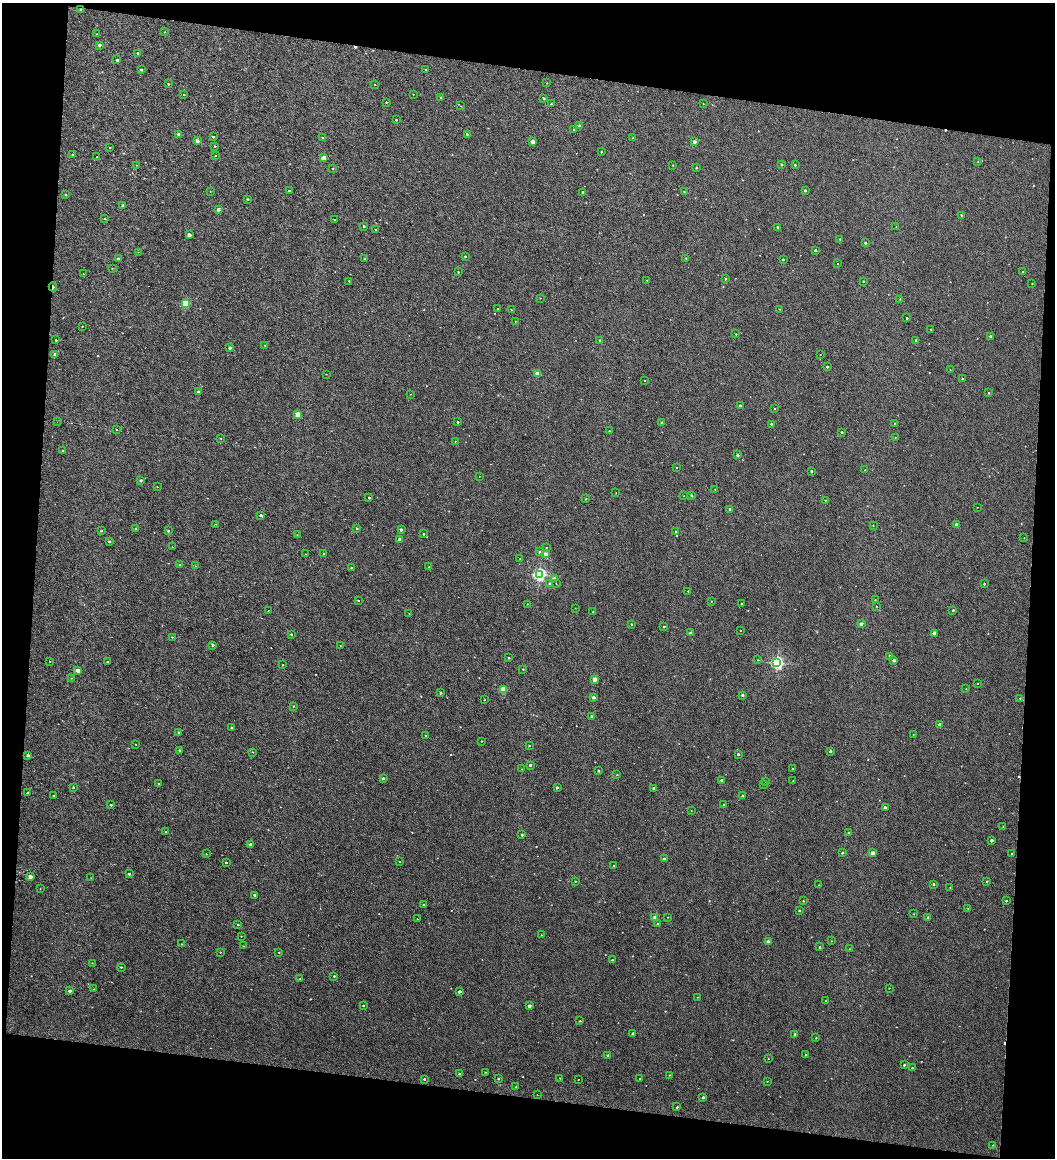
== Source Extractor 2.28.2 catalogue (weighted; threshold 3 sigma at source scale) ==
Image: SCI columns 70-2175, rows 1-2311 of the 2265 x 2311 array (HDU 1 of 3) = the unmasked area's bounding box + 8 px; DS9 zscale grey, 2 x 2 block average (1 PNG px = mean of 2 x 2 image px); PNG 1057 x 1160 px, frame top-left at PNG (2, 3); each listed source drawn as its Kron ellipse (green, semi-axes under 4 px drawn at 4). Shown black and unused: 17% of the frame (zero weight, under 2 of 3 exposures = <1% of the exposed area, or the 3 px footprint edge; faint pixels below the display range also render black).
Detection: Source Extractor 2.28.2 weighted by HDU 2 'WHT'. Background 0.0372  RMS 0.74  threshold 3.32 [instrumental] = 3 sigma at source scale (4.5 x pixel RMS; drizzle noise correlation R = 1.50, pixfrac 1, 0.05/0.05 arcsec/px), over >= 5 px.
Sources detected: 336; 5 cosmic-ray / hot-pixel residue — neither listed nor drawn; the other 331 listed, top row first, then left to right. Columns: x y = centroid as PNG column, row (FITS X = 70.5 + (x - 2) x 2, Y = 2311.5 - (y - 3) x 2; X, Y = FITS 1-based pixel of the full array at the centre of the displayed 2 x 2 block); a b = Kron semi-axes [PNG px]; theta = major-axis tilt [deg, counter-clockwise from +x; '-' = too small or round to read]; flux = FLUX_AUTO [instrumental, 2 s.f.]
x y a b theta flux
81 10 2 2 - 330
165 32 2 2 - 66
97 34 2 2 - 76
99 45 2 2 - 520
137 53 2 2 - 190
117 60 2 2 - 240
141 70 2 2 - 290
426 70 2 2 - 140
547 83 2 2 - 70
168 84 2 2 - 160
375 84 2 2 - 82
413 94 2 2 - 66
184 95 2 2 - 76
441 97 2 2 - 130
543 98 2 2 - 280
386 102 2 2 - 100
551 104 2 2 - 150
703 104 2 2 - 61
461 106 2 2 - 67
396 120 2 2 - 180
579 126 2 2 - 560
574 130 2 2 - 270
179 134 2 2 - 710
467 134 3 2 - 210
213 137 2 2 - 260
323 138 2 2 - 200
633 138 2 2 - 190
197 141 2 2 - 1200
533 142 2 2 - 1500
694 142 2 2 - 990
215 146 2 2 - 160
110 148 2 2 - 67
601 152 2 2 - 160
73 154 2 2 - 200
215 155 2 2 - 120
97 157 2 2 - 120
324 158 2 2 - 2300
978 162 2 2 - 70
782 164 2 2 - 260
136 165 2 2 - 74
673 165 2 2 - 85
795 165 2 2 - 230
333 168 2 2 - 160
696 168 2 2 - 210
289 190 2 2 - 1100
805 190 2 2 - 250
210 191 2 2 - 61
582 192 2 2 - 270
684 192 2 2 - 110
66 195 2 2 - 230
248 199 2 2 - 180
123 205 2 2 - 580
218 209 2 2 - 920
961 215 2 2 - 150
104 219 2 2 - 93
334 220 2 2 - 74
364 226 2 2 - 230
778 227 2 2 - 350
896 227 2 2 - 66
375 230 2 2 - 250
189 235 2 2 - 1400
840 239 2 2 - 110
865 243 2 2 - 270
815 250 2 2 - 300
138 252 2 2 - 57
465 256 2 2 - 220
686 258 2 2 - 110
118 259 2 2 - 230
365 259 2 2 - 70
783 259 2 2 - 290
837 264 2 2 - 67
112 268 2 2 - 86
1022 271 2 2 - 64
458 272 2 2 - 120
83 274 2 2 - 74
725 279 2 2 - 170
647 280 2 2 - 59
349 281 2 2 - 160
864 281 2 2 - 110
1032 283 2 2 - 74
53 287 4 2 - 330
540 298 2 2 - 73
900 299 3 2 - 86
186 303 3 2 - 6500
498 309 2 2 - 290
780 309 2 2 - 75
511 310 2 2 - 98
907 318 2 2 - 220
515 321 2 2 - 60
82 326 2 2 - 110
931 329 2 2 - 64
736 334 2 2 - 110
990 336 2 2 - 250
56 340 2 2 - 280
916 340 2 2 - 190
600 341 2 2 - 560
265 346 2 2 - 60
230 348 2 2 - 600
55 354 2 2 - 670
820 354 2 2 - 64
827 367 2 2 - 270
950 370 2 2 - 57
326 374 2 2 - 67
537 374 2 2 - 2100
962 378 2 2 - 160
644 381 2 2 - 76
198 392 2 2 - 270
988 393 2 2 - 140
410 394 2 2 - 49
740 406 2 2 - 540
775 408 2 2 - 83
298 414 2 2 - 3500
57 422 2 2 - 57
457 422 2 2 - 220
662 423 2 2 - 510
895 423 2 2 - 79
771 424 2 2 - 200
116 429 2 2 - 520
609 431 2 2 - 110
842 432 2 2 - 180
895 437 2 2 - 60
221 438 2 2 - 130
455 441 2 2 - 81
62 451 2 2 - 150
737 455 2 2 - 370
677 467 2 2 - 67
865 470 2 2 - 60
811 471 2 2 - 250
479 476 2 2 - 52
140 480 2 2 - 290
157 487 2 2 - 80
715 489 2 2 - 69
616 493 2 2 - 59
691 495 2 2 - 250
684 496 2 2 - 55
369 498 2 2 - 310
586 499 2 2 - 110
825 500 2 2 - 94
977 507 2 2 - 60
730 509 2 2 - 430
261 515 3 2 - 470
215 524 2 2 - 72
956 524 2 2 - 300
873 525 2 2 - 73
136 529 2 2 - 270
357 529 2 2 - 230
401 530 2 2 - 530
101 531 2 2 - 180
168 531 2 2 - 260
676 532 2 2 - 270
423 534 2 2 - 160
297 535 2 2 - 76
1024 538 2 2 - 66
400 539 2 2 - 1100
109 541 2 2 - 280
172 547 2 2 - 55
546 548 2 2 - 72
540 552 2 2 - 460
305 554 2 2 - 70
323 554 2 2 - 66
546 554 2 2 - 950
520 559 2 2 - 75
180 565 2 2 - 260
196 566 3 2 - 81
429 567 2 2 - 120
351 568 2 2 - 140
539 574 3 3 - 33000
554 578 3 3 - 250
550 583 2 2 - 220
556 584 2 2 - 80
984 584 2 2 - 180
688 591 2 2 - 77
358 600 2 2 - 100
875 600 2 2 - 69
711 601 2 2 - 75
527 604 2 2 - 63
741 604 2 2 - 160
876 606 2 2 - 62
575 608 2 2 - 60
268 610 2 2 - 54
953 610 2 2 - 230
593 612 2 2 - 220
409 613 2 2 - 63
631 624 2 2 - 130
861 624 2 2 - 620
664 626 2 2 - 220
740 630 2 2 - 100
690 633 2 2 - 210
934 633 2 2 - 1000
291 634 2 2 - 160
172 637 2 2 - 140
213 645 3 2 - 250
340 646 2 2 - 72
889 656 2 2 - 260
509 658 2 2 - 200
758 660 2 2 - 85
894 660 2 2 - 690
50 662 2 2 - 62
108 662 2 2 - 150
777 663 3 3 - 32000
283 665 2 2 - 100
523 669 2 2 - 120
77 670 3 3 - 710
71 678 2 2 - 82
595 679 2 2 - 1700
977 684 2 2 - 100
503 689 3 3 - 5300
966 689 2 2 - 66
441 693 2 2 - 200
742 695 2 2 - 440
594 697 2 2 - 740
1020 698 2 2 - 73
485 700 2 2 - 71
293 706 2 2 - 89
591 716 2 2 - 240
939 724 2 2 - 270
232 728 2 2 - 230
179 732 3 2 - 180
913 735 2 2 - 52
426 736 2 2 - 180
481 741 2 2 - 85
136 744 2 2 - 64
529 745 2 2 - 93
180 750 2 2 - 230
830 751 2 2 - 320
253 752 2 2 - 84
738 754 2 2 - 340
28 755 2 2 - 460
530 765 2 2 - 310
793 768 2 2 - 74
522 769 3 2 - 63
599 771 2 2 - 250
617 775 2 2 - 100
383 778 2 2 - 300
721 780 2 2 - 230
766 781 2 2 - 110
793 781 3 2 - 66
159 784 2 2 - 150
763 784 2 2 - 66
73 787 2 2 - 160
557 788 2 2 - 280
654 788 2 2 - 550
28 793 2 2 - 300
54 795 2 2 - 88
743 796 2 2 - 520
111 805 2 2 - 310
724 805 2 2 - 190
885 808 2 2 - 780
691 811 2 2 - 63
1003 826 2 2 - 71
166 832 2 2 - 77
848 833 2 2 - 100
522 835 2 2 - 250
992 840 2 2 - 560
250 844 2 2 - 430
842 853 2 2 - 230
873 853 2 2 - 950
1011 853 2 2 - 75
206 854 2 2 - 78
664 859 2 2 - 360
399 862 2 2 - 74
226 863 2 2 - 220
614 865 2 2 - 100
129 874 2 2 - 240
30 877 2 2 - 1700
91 878 2 2 - 48
575 881 2 2 - 100
986 881 2 2 - 120
933 884 2 2 - 240
819 885 2 2 - 81
950 887 2 2 - 56
40 889 2 2 - 170
255 895 2 2 - 420
803 901 2 2 - 130
1006 901 2 2 - 170
423 905 2 2 - 120
968 908 2 2 - 65
799 910 2 2 - 170
914 914 2 2 - 90
655 917 2 2 - 1300
668 917 2 2 - 66
928 918 2 2 - 470
417 919 2 2 - 73
657 924 2 2 - 150
238 925 2 2 - 190
541 935 2 2 - 73
241 936 2 2 - 55
831 941 2 2 - 82
768 942 2 2 - 1000
182 944 2 2 - 81
243 946 2 2 - 89
820 947 2 2 - 170
849 949 2 2 - 83
220 952 2 2 - 76
279 952 2 2 - 85
612 960 2 2 - 130
92 963 2 2 - 64
121 967 2 2 - 150
334 976 2 2 - 180
300 978 2 2 - 85
889 988 2 2 - 72
94 989 2 2 - 57
70 991 2 2 - 550
459 992 2 2 - 680
697 997 2 2 - 56
826 1001 2 2 - 81
363 1005 2 2 - 150
529 1006 2 2 - 890
580 1021 2 2 - 110
633 1033 2 2 - 440
795 1034 2 2 - 450
816 1038 2 2 - 96
805 1054 2 2 - 120
608 1055 2 2 - 180
768 1059 2 2 - 87
904 1065 3 2 - 180
912 1068 2 2 - 130
485 1072 2 2 - 99
460 1074 2 2 - 310
669 1075 3 2 - 97
560 1078 2 2 - 66
424 1079 2 2 - 220
498 1079 2 2 - 160
639 1079 2 2 - 140
578 1080 2 2 - 61
767 1081 2 2 - 92
516 1087 2 2 - 89
537 1095 2 2 - 170
703 1097 2 2 - 390
677 1107 2 2 - 200
993 1145 2 2 - 58
Overlapping masked pixels (flux is a lower limit): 2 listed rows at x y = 81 10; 53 287
Diffuse or blended objects may show on this block-average render without a row.